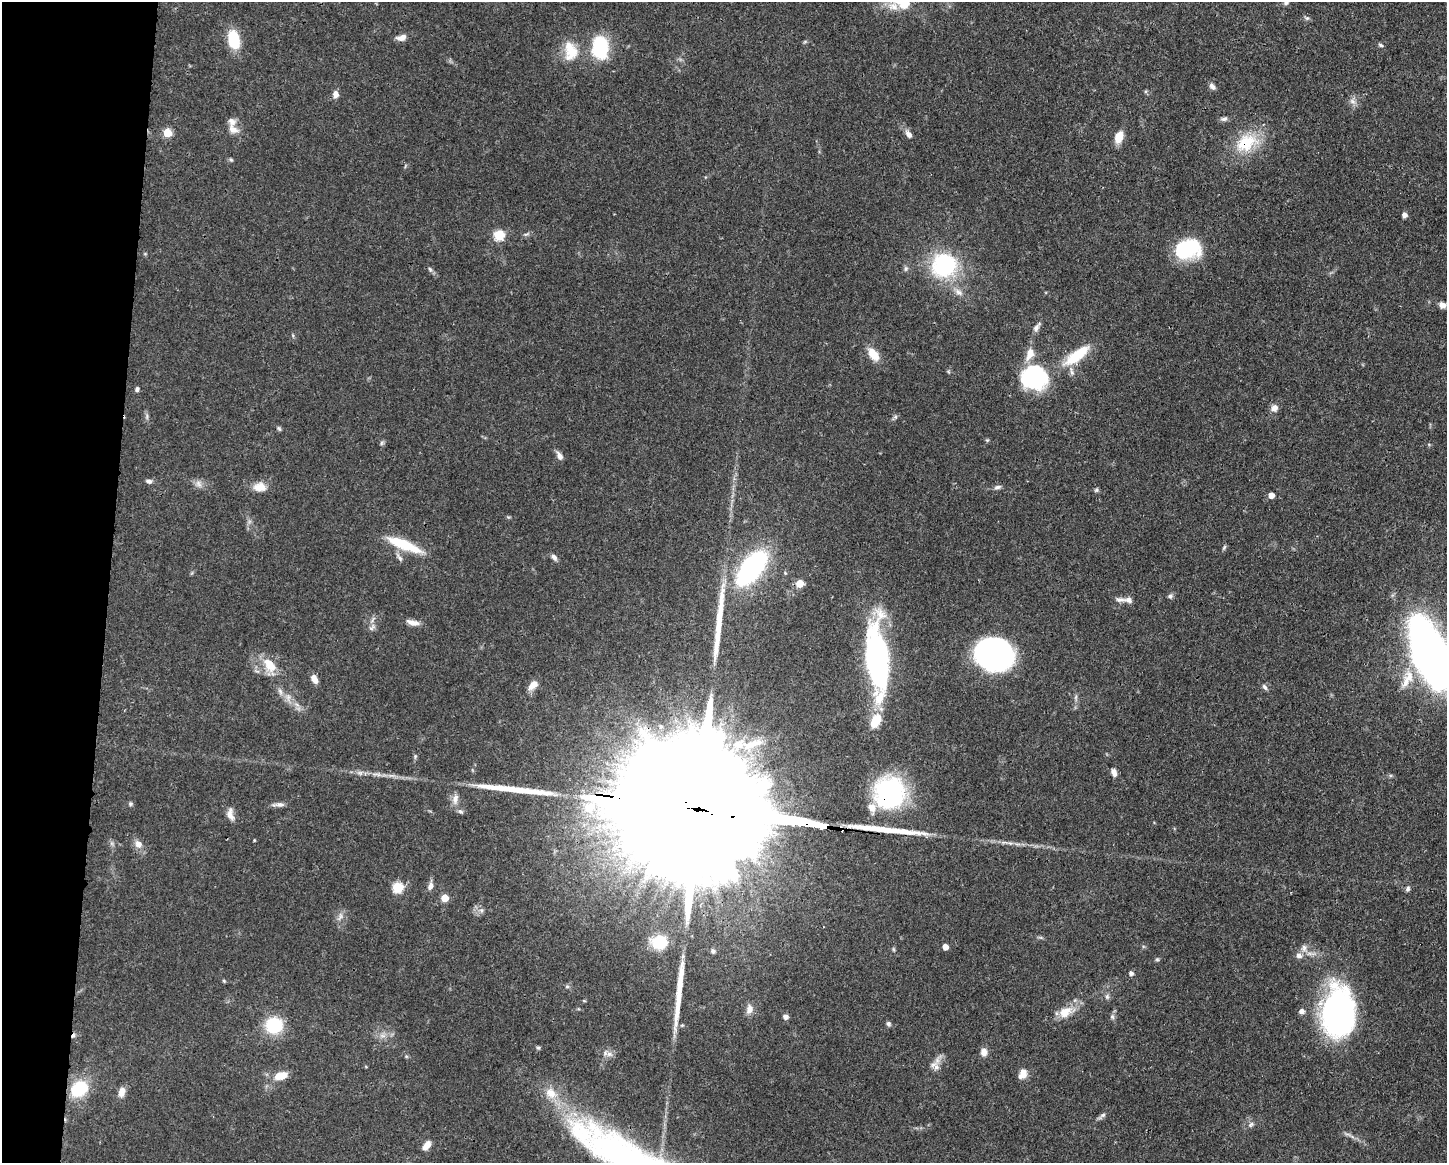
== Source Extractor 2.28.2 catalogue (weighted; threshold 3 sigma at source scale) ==
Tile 7 of 3 x 4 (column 1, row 3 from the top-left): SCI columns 113-1557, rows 1169-2329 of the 4671 x 4660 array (HDU 1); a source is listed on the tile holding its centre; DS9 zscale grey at full resolution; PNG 1449 x 1165 px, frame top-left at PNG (2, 2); no overlay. Shown black and unused: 7% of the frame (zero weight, under 3 of 4 exposures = <1% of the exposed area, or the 3 px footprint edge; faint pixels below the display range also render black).
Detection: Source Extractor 2.28.2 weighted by HDU 2 'WHT'; one run over the whole footprint, this tile lists its part. Background 0.0415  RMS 0.0027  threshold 0.0123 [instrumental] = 3 sigma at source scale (4.5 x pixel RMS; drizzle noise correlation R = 1.50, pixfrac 1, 0.05/0.05 arcsec/px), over >= 5 px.
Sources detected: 128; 3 inside a brighter object's white glare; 1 cosmic-ray / hot-pixel residue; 4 long thin detections or spike segments (spike, bleed or trail) — not listed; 13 inside a brighter listed object's ellipse — not listed separately; the other 107 listed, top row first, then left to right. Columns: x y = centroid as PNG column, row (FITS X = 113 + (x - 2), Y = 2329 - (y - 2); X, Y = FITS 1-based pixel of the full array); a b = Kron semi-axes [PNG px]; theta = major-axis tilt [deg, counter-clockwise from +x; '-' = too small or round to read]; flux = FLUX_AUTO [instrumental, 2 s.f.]
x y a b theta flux
1286 3 7 5 31 0.59
905 4 19 11 53 4.1
1307 18 7 6 - 0.6
401 37 12 7 13 1.9
234 40 19 11 -78 9.4
1381 45 7 4 -27 0.5
600 48 21 14 -89 18
571 53 24 18 45 6.5
1212 86 9 6 -44 1
335 94 8 6 -79 1.6
1352 101 9 6 -17 1.2
1224 119 10 5 11 0.85
233 129 15 9 -27 2.1
167 133 5 5 - 8.4
909 134 10 6 -55 1.4
1119 137 11 7 71 4.6
1246 143 34 23 33 12
231 160 6 4 -19 0.4
1404 215 6 5 - 1
526 234 7 4 18 0.48
499 235 6 6 - 15
1188 249 28 20 14 18
944 265 13 12 - 46
430 269 7 5 -67 0.54
958 292 12 7 -27 1.5
1442 305 9 6 -27 1.4
1037 327 16 6 53 1.2
873 354 18 10 -53 3.8
1077 355 37 12 38 11
1034 377 31 27 -14 24
137 389 6 5 - 0.68
1274 408 9 8 - 1.6
147 416 9 4 -83 0.66
895 417 6 5 - 0.54
279 429 7 4 -62 0.45
381 443 7 4 88 0.49
559 456 10 6 -60 1.4
149 481 7 6 - 0.89
198 484 11 7 -52 1.4
260 487 17 11 0 3.4
997 487 10 5 14 0.83
1096 490 5 5 - 0.47
1271 495 5 4 - 2.9
404 545 42 10 -22 10
1224 547 7 4 63 0.47
399 557 15 4 -55 0.92
554 557 10 5 -51 0.92
752 568 30 15 52 59
800 583 5 5 - 6
1170 596 7 6 - 0.62
1120 600 17 7 -3 1.4
413 622 16 6 -13 1.9
372 627 11 6 49 1
993 653 33 24 -2 77
1432 655 55 28 -67 180
877 659 80 22 -85 58
270 665 26 13 -55 5.7
314 679 9 6 -63 2.2
1406 682 22 11 73 4.3
533 685 13 8 45 2.5
1265 687 9 5 -52 0.69
280 691 10 5 -64 1
1076 697 7 4 71 0.52
1114 772 9 6 -67 1.4
889 793 35 33 -80 35
455 799 15 8 80 1.9
130 804 6 5 - 0.48
280 804 13 6 -1 1.2
706 810 146 26 -8 45000
230 814 17 8 -77 2
254 840 4 3 - 0.21
138 844 11 9 -26 1.8
430 886 11 6 73 1.3
398 887 6 6 - 16
1408 889 7 6 - 0.65
445 898 5 5 - 4.8
340 916 13 5 74 1.2
659 942 17 15 11 8.1
945 947 5 5 - 2.1
1304 948 11 8 84 1.4
713 951 6 5 - 0.57
1157 959 5 5 - 0.4
1131 973 5 5 - 0.85
224 981 5 4 - 0.3
567 986 5 5 - 0.48
1107 997 7 6 - 0.69
584 1001 5 3 - 0.25
749 1009 12 9 74 1.7
1301 1011 7 6 - 1.1
1065 1012 21 14 29 4.6
1338 1013 53 33 90 67
786 1017 6 5 - 0.99
1112 1017 8 6 -87 0.71
888 1023 6 6 - 0.58
274 1025 16 15 - 14
538 1048 5 4 - 0.4
984 1052 9 7 -85 2
609 1054 7 7 - 1.1
935 1066 15 10 -47 1.9
1023 1073 11 9 -74 2.2
281 1076 16 8 16 4.2
79 1089 14 12 41 15
121 1092 12 7 74 2
1102 1115 12 5 40 0.87
1251 1125 9 5 38 0.81
427 1145 12 7 56 2.2
632 1159 147 33 -27 110
Overlapping masked pixels (flux is a lower limit): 4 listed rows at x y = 1246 143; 889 793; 706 810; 632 1159
Isophote crosses this tile's border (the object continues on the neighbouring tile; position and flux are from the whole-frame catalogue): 4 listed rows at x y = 1286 3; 905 4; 1432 655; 632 1159